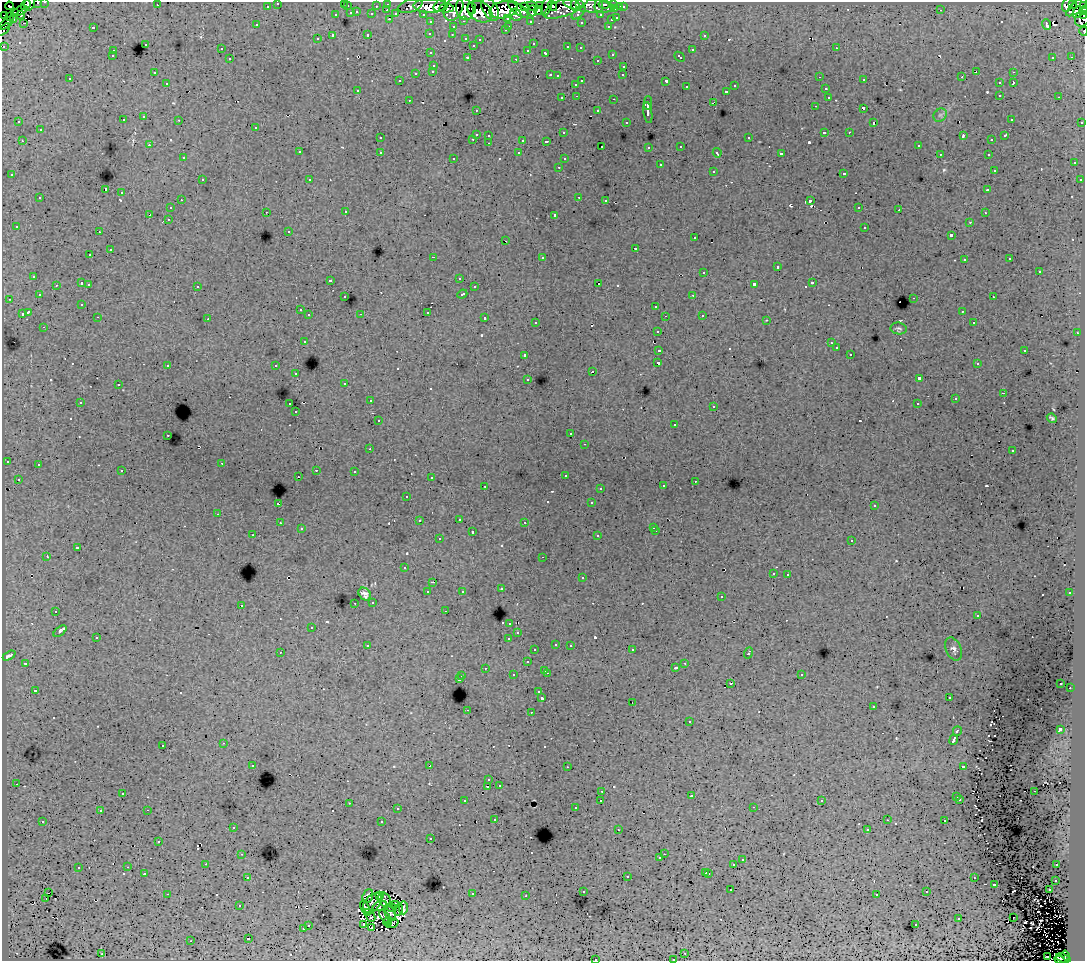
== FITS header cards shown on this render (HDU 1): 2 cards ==
NAXIS1  =                 1083
NAXIS2  =                  959

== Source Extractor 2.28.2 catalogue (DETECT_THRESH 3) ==
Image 1083 x 959 px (HDU 1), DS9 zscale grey, 1 PNG px = 1 image px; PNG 1087 x 963 px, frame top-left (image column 1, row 959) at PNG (2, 2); each listed source drawn as its Kron ellipse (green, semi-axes under 4 px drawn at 4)
Background 182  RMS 1.4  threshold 4.34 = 3 sigma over >= 5 px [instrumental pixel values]
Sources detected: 653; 6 with non-positive FLUX_AUTO (blend fragments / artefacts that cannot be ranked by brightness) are neither listed nor drawn; of the other 647, the 500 brightest by FLUX_AUTO listed and drawn (147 fainter detections omitted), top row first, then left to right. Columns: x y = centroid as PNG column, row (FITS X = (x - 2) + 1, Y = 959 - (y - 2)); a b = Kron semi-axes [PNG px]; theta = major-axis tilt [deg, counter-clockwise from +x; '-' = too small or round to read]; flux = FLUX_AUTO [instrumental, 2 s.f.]
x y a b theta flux
45 2 3 2 - 4400
37 3 3 3 - 1900
278 3 3 3 - 4100
344 3 3 2 - 270
29 4 7 5 62 26000
388 4 3 3 - 6900
579 4 3 3 - 7500
604 4 5 3 - 8900
614 4 3 3 - 7600
1072 4 3 2 - 9000
26 5 5 3 - 11000
157 5 3 2 - 170
440 5 7 5 49 50000
575 5 6 3 -90 20000
589 5 26 6 -7 27000
1068 5 7 5 64 110000
9 6 4 3 - 9300
267 6 3 3 - 2100
347 6 3 3 - 1700
376 6 3 2 - 1600
410 6 12 6 15 10000
430 6 17 7 0 170000
533 6 6 3 -22 21000
540 6 3 3 - 8800
547 6 10 5 73 83000
552 6 5 3 - 17000
599 6 7 4 87 13000
1084 6 3 2 - 55000
525 7 3 3 - 11000
566 7 23 8 22 78000
620 7 3 3 - 2100
623 7 3 3 - 2400
1077 7 13 5 39 43000
446 8 7 4 4 40000
472 8 6 3 -85 44000
453 9 13 9 61 110000
465 9 11 8 -75 110000
490 9 12 7 -58 110000
518 9 12 5 -35 51000
615 9 3 3 - 9100
387 10 3 2 - 450
503 10 14 8 12 330000
539 10 4 4 - 49000
941 10 3 2 - 180
20 11 8 3 23 22000
532 11 6 4 -90 54000
1084 11 4 2 - 8400
15 12 3 3 - 17000
357 12 3 3 - 720
480 12 13 9 -31 120000
1078 12 6 4 61 22000
351 13 3 3 - 1500
579 13 8 4 44 6700
372 14 3 3 - 1900
396 14 4 3 - 1600
423 14 3 2 - 3300
3 15 2 2 - 3200
20 15 4 3 - 2800
336 15 3 3 - 770
516 15 6 5 - 39000
601 15 3 3 - 3000
10 16 2 2 - 2700
1084 16 3 2 - 9900
508 18 3 3 - 2100
617 18 3 3 - 1000
14 19 3 2 - 1600
390 19 3 2 - 750
1082 19 8 7 - 38000
611 20 3 3 - 670
464 21 3 2 - 690
530 21 3 3 - 2700
431 22 3 3 - 3600
581 22 3 3 - 310
7 23 9 3 40 14000
24 23 3 2 - 190
256 25 3 3 - 240
1046 25 5 3 - 540
509 26 3 2 - 620
608 26 3 2 - 500
93 27 3 3 - 1400
453 27 3 3 - 620
4 30 7 4 41 16000
505 30 3 3 - 370
1084 31 4 2 - 6000
430 33 3 3 - 380
368 35 3 3 - 980
452 35 3 2 - 310
704 35 3 3 - 510
333 36 3 3 - 2900
466 38 3 3 - 750
317 39 3 3 - 300
480 40 3 3 - 290
145 44 3 3 - 750
533 44 3 2 - 250
473 45 3 3 - 300
3 46 3 3 - 1600
568 47 3 3 - 630
580 48 3 3 - 330
836 48 3 2 - 470
221 49 3 2 - 250
528 50 3 3 - 410
692 50 3 3 - 830
113 51 3 3 - 540
431 53 3 3 - 350
546 53 4 3 - 880
612 54 3 3 - 640
112 56 3 3 - 420
467 57 3 3 - 240
680 57 6 3 -43 710
1053 57 3 2 - 290
1071 57 3 2 - 170
230 59 3 3 - 590
516 59 3 2 - 1100
597 60 3 3 - 410
434 65 3 3 - 640
624 66 3 3 - 690
433 71 3 3 - 470
976 71 3 2 - 220
1013 72 3 2 - 530
154 73 3 3 - 270
416 73 3 3 - 1100
550 75 3 2 - 840
623 75 3 3 - 230
557 76 3 3 - 240
820 77 2 2 - 170
962 77 3 2 - 180
70 79 3 3 - 410
864 80 3 2 - 310
400 81 3 2 - 210
582 81 3 3 - 1100
666 81 4 3 - 1600
167 83 3 2 - 390
999 83 3 3 - 500
1013 83 3 2 - 1300
576 84 3 3 - 570
735 86 3 3 - 540
686 87 3 3 - 510
825 89 3 3 - 490
358 90 3 3 - 520
727 91 3 3 - 580
1000 95 3 3 - 600
577 96 3 2 - 380
828 97 3 3 - 440
1059 97 3 2 - 350
562 98 3 3 - 380
614 99 3 2 - 830
409 100 3 2 - 450
648 103 7 2 -89 3900
713 103 4 2 - 870
815 106 3 2 - 310
863 108 3 3 - 1500
476 110 3 3 - 300
598 111 3 3 - 610
648 112 11 3 -81 4700
940 115 7 6 - 260
144 117 3 3 - 520
1011 119 3 3 - 320
123 120 3 3 - 520
179 120 3 2 - 330
19 122 3 3 - 300
626 122 3 2 - 250
1082 122 3 3 - 1500
874 123 3 3 - 200
256 127 3 3 - 600
40 130 3 3 - 610
824 132 3 3 - 1400
849 132 3 2 - 350
563 133 3 3 - 400
476 134 3 3 - 1600
489 135 3 3 - 580
963 136 4 2 - 950
1005 136 3 3 - 380
380 138 3 3 - 380
749 138 3 3 - 880
473 139 3 2 - 600
523 140 3 3 - 1600
992 140 3 3 - 200
22 141 3 2 - 500
546 141 3 3 - 320
489 143 3 2 - 480
149 145 3 2 - 320
602 146 3 2 - 180
681 146 3 3 - 390
918 146 3 3 - 430
649 147 3 3 - 360
299 152 3 3 - 480
380 152 3 3 - 550
519 153 3 3 - 440
717 153 4 3 - 310
781 154 4 3 - 3900
940 154 3 2 - 200
988 154 3 2 - 470
183 158 3 3 - 410
454 158 3 3 - 350
564 159 3 3 - 340
1074 163 3 3 - 530
660 165 3 3 - 970
559 167 3 2 - 550
994 170 3 3 - 310
713 171 3 3 - 700
844 173 3 3 - 810
12 175 3 3 - 550
202 180 3 2 - 500
310 180 3 3 - 400
1080 180 3 3 - 510
106 190 3 3 - 9300
988 190 3 3 - 370
122 193 3 3 - 810
579 197 3 2 - 730
40 198 3 3 - 730
181 200 3 2 - 290
605 200 3 3 - 250
810 201 4 3 - 2200
859 207 3 2 - 360
170 208 3 3 - 520
899 210 3 2 - 360
266 212 3 2 - 400
346 212 3 2 - 410
985 213 3 3 - 350
150 215 4 3 - 1300
555 215 4 3 - 3700
168 219 3 2 - 410
970 222 3 3 - 370
16 226 3 3 - 290
865 227 3 3 - 830
289 231 3 3 - 340
99 232 3 2 - 380
951 235 3 3 - 2300
695 238 3 3 - 490
506 241 3 2 - 600
635 248 3 3 - 1100
110 250 3 3 - 1200
90 255 3 3 - 430
433 257 3 2 - 1400
542 257 3 3 - 680
1010 259 3 3 - 280
964 260 3 3 - 440
777 267 3 3 - 1300
704 272 3 3 - 840
1039 272 3 3 - 1100
34 276 3 3 - 620
459 278 3 3 - 330
330 280 3 3 - 390
82 283 4 3 - 1500
812 283 3 3 - 1100
89 284 3 3 - 560
599 284 3 3 - 1500
754 284 4 3 - 3300
56 285 3 3 - 420
197 286 3 3 - 580
474 287 3 3 - 460
462 294 5 3 - 950
39 295 3 3 - 360
693 295 3 2 - 430
345 297 3 3 - 410
993 297 3 3 - 520
914 298 3 2 - 840
9 299 3 2 - 390
82 304 3 3 - 270
656 306 3 3 - 810
300 310 3 3 - 390
962 311 3 3 - 300
28 312 4 3 - 3100
427 312 3 3 - 1200
22 314 3 3 - 1500
361 314 3 2 - 170
309 315 3 3 - 570
702 315 3 3 - 500
665 316 2 2 - 190
98 317 3 2 - 430
485 318 3 3 - 1000
208 319 3 2 - 230
767 320 3 2 - 250
536 322 3 3 - 450
974 323 3 3 - 240
44 327 3 2 - 400
899 328 8 6 -9 210
657 331 3 3 - 490
1077 333 3 2 - 520
304 341 3 3 - 540
831 343 3 2 - 220
836 348 3 3 - 450
659 350 4 3 - 1900
1025 350 3 3 - 1100
850 354 3 2 - 350
525 355 3 3 - 580
658 363 4 3 - 3400
977 364 3 3 - 410
168 365 3 3 - 630
276 366 3 3 - 700
592 372 3 2 - 550
296 374 3 3 - 370
528 379 3 3 - 430
919 379 4 3 - 4600
345 383 3 3 - 320
118 385 3 3 - 500
1003 393 3 2 - 200
955 399 3 3 - 250
370 401 3 2 - 410
80 402 3 3 - 520
290 404 3 2 - 770
917 404 3 3 - 340
714 406 3 3 - 450
296 412 3 2 - 320
1052 418 5 3 - 170
378 421 3 3 - 430
675 424 3 3 - 220
571 434 3 3 - 310
168 435 3 2 - 480
585 444 3 2 - 260
370 449 3 2 - 360
1012 451 3 3 - 290
7 461 3 3 - 410
222 463 2 2 - 370
38 464 3 2 - 280
316 470 3 2 - 620
122 471 3 3 - 460
354 471 3 2 - 390
565 475 3 3 - 350
298 477 2 2 - 180
431 478 3 3 - 330
18 479 3 3 - 340
695 481 3 2 - 220
485 486 3 2 - 600
663 486 3 3 - 550
600 488 3 3 - 290
407 496 3 3 - 260
592 503 3 3 - 380
278 504 3 3 - 1800
874 506 3 3 - 410
218 514 3 2 - 510
459 519 3 3 - 560
419 521 3 3 - 430
525 522 3 3 - 360
280 523 3 3 - 450
654 527 3 3 - 300
301 529 3 3 - 320
656 531 3 2 - 520
472 532 3 3 - 1100
253 535 3 2 - 330
598 536 3 3 - 590
439 539 3 3 - 540
852 540 3 3 - 450
77 548 4 3 - 1700
47 557 3 2 - 1500
543 557 3 2 - 280
404 568 3 3 - 260
773 573 3 3 - 530
788 574 3 2 - 670
582 578 3 3 - 650
433 582 3 2 - 250
501 589 3 3 - 590
462 591 3 3 - 380
428 592 3 3 - 820
1070 593 3 3 - 470
365 594 7 5 -44 440
721 597 3 3 - 550
373 602 3 3 - 400
355 603 3 3 - 460
241 605 3 3 - 520
56 611 3 2 - 480
445 611 3 2 - 290
978 615 3 2 - 210
510 623 3 3 - 620
312 627 3 3 - 510
60 631 7 3 38 710
518 633 3 3 - 390
96 638 3 3 - 470
509 638 4 3 - 1100
556 644 3 3 - 520
570 645 3 3 - 530
368 646 4 3 - 660
953 649 12 7 -67 380
535 650 3 3 - 420
632 650 3 2 - 520
280 652 3 2 - 200
748 653 5 3 - 1300
9 656 7 3 29 240
527 662 3 3 - 720
25 663 3 3 - 240
685 663 3 2 - 490
485 668 3 3 - 390
676 668 3 3 - 320
545 670 3 2 - 740
547 673 3 2 - 950
801 674 3 3 - 580
513 675 3 3 - 540
462 676 3 2 - 610
459 679 3 3 - 1900
1061 683 3 3 - 300
731 684 3 3 - 520
1070 688 2 2 - 440
35 691 3 3 - 250
539 692 3 3 - 540
542 698 3 3 - 3300
949 698 3 2 - 300
632 702 2 2 - 270
873 707 3 2 - 300
467 710 3 2 - 510
531 712 3 2 - 710
689 722 3 3 - 650
1060 729 4 3 - 5000
957 731 5 3 - 1800
954 740 5 3 - 7600
224 743 3 2 - 500
163 745 3 3 - 650
253 766 3 2 - 310
430 766 4 3 - 2500
963 766 3 3 - 1500
567 767 3 2 - 250
489 780 3 3 - 380
16 784 3 2 - 320
499 785 3 3 - 310
488 786 3 2 - 370
602 791 3 2 - 440
1034 791 3 2 - 240
123 793 3 3 - 440
691 796 3 2 - 210
957 797 3 3 - 360
960 799 3 3 - 350
601 800 3 3 - 410
465 801 3 3 - 430
822 801 3 3 - 260
349 803 3 2 - 470
754 807 3 2 - 450
575 808 3 3 - 320
397 809 3 3 - 350
147 810 3 2 - 910
100 811 3 3 - 360
495 819 3 3 - 300
887 820 3 2 - 220
43 821 3 3 - 430
945 821 3 3 - 750
382 822 3 3 - 1400
233 827 3 3 - 420
867 829 3 3 - 340
618 830 3 2 - 320
431 839 3 3 - 450
159 841 3 3 - 240
242 854 3 2 - 430
664 854 2 2 - 370
660 858 3 3 - 400
742 860 3 3 - 740
206 864 2 2 - 320
734 865 3 3 - 1600
1057 865 3 3 - 430
128 867 3 2 - 450
78 868 3 3 - 810
706 872 3 3 - 600
144 873 3 3 - 500
709 873 3 3 - 870
248 877 3 2 - 510
627 877 3 3 - 960
974 878 3 3 - 510
1056 880 3 3 - 500
994 884 3 3 - 1400
731 890 3 2 - 470
1049 890 3 2 - 650
583 891 3 3 - 520
927 892 3 3 - 420
48 893 3 2 - 260
167 894 3 2 - 1400
472 894 3 2 - 630
877 894 3 3 - 270
379 895 4 3 - 250
368 896 7 5 68 340
526 896 3 2 - 310
46 899 3 2 - 340
385 900 8 6 -58 180
372 903 11 7 46 370
396 904 4 2 - 220
239 906 3 3 - 270
379 906 7 4 25 390
365 908 8 3 -66 540
392 908 5 3 - 190
403 908 7 3 88 390
398 910 6 3 75 390
367 913 4 3 - 250
390 914 7 5 -67 450
371 917 5 4 - 250
385 917 8 3 -49 250
1013 918 2 2 - 230
959 919 3 3 - 960
388 922 4 3 - 310
392 923 7 4 19 280
308 925 3 3 - 770
364 925 3 3 - 190
916 925 3 3 - 530
372 928 3 2 - 300
303 929 3 3 - 740
248 939 3 3 - 1800
191 941 3 2 - 220
685 953 3 2 - 360
102 954 3 2 - 820
1066 955 5 3 - 31000
1047 957 3 2 - 430
1063 958 8 3 -18 53000
595 959 3 2 - 790
673 959 3 2 - 360
1060 960 5 2 - 31000
At the frame edge (FLAGS 8, measured only in part): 17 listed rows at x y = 45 2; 37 3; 278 3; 344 3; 29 4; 1084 6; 1084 11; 3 15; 1084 16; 1082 19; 7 23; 4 30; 1084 31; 3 46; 595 959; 673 959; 1060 960
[147 fainter detections neither listed nor drawn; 6 non-positive-flux detections neither listed nor drawn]